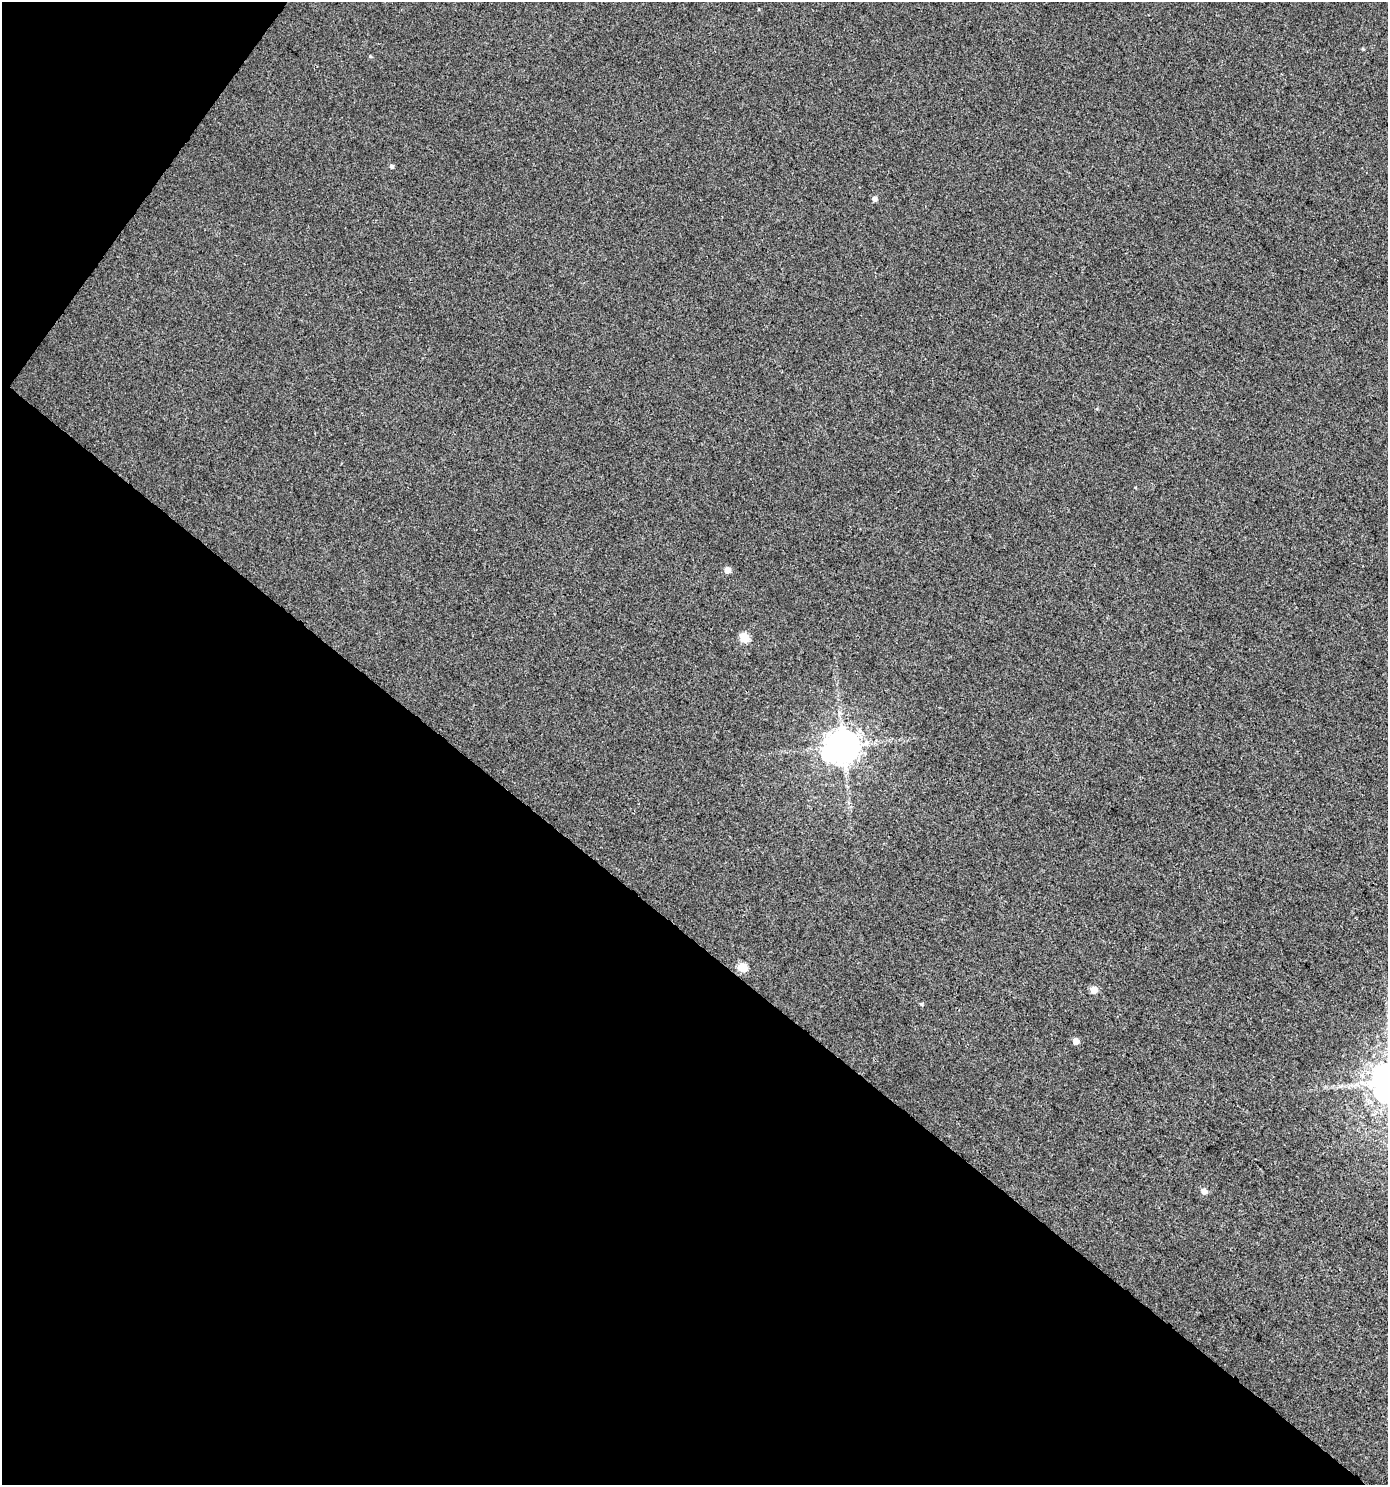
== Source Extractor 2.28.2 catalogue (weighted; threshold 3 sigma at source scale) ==
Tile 9 of 4 x 4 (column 1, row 3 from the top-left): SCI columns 225-1610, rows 1527-3009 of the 6058 x 6012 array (HDU 1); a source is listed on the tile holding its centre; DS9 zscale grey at full resolution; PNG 1390 x 1487 px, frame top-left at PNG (2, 2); no overlay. Shown black and unused: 39% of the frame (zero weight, under 3 of 4 exposures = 5% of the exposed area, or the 3 px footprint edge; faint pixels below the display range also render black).
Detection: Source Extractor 2.28.2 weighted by HDU 2 'WHT'; one run over the whole footprint, this tile lists its part. Background 0.00357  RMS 0.004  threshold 0.0181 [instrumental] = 3 sigma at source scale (4.5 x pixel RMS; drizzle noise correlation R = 1.50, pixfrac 1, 0.0396/0.0396 arcsec/px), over >= 5 px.
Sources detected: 11; all 11 listed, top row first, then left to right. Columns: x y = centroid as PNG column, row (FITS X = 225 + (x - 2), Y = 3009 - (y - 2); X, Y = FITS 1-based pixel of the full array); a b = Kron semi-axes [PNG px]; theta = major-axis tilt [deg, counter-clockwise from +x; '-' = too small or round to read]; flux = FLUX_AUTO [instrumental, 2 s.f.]
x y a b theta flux
370 56 5 3 - 0.42
391 166 5 4 - 0.92
875 199 5 5 - 1.6
727 570 5 5 - 3.9
744 638 5 5 - 17
843 746 10 9 - 880
742 967 5 5 - 14
1094 990 5 5 - 6.1
921 1004 5 3 - 0.54
1076 1041 5 5 - 3.7
1204 1191 6 5 - 2.3